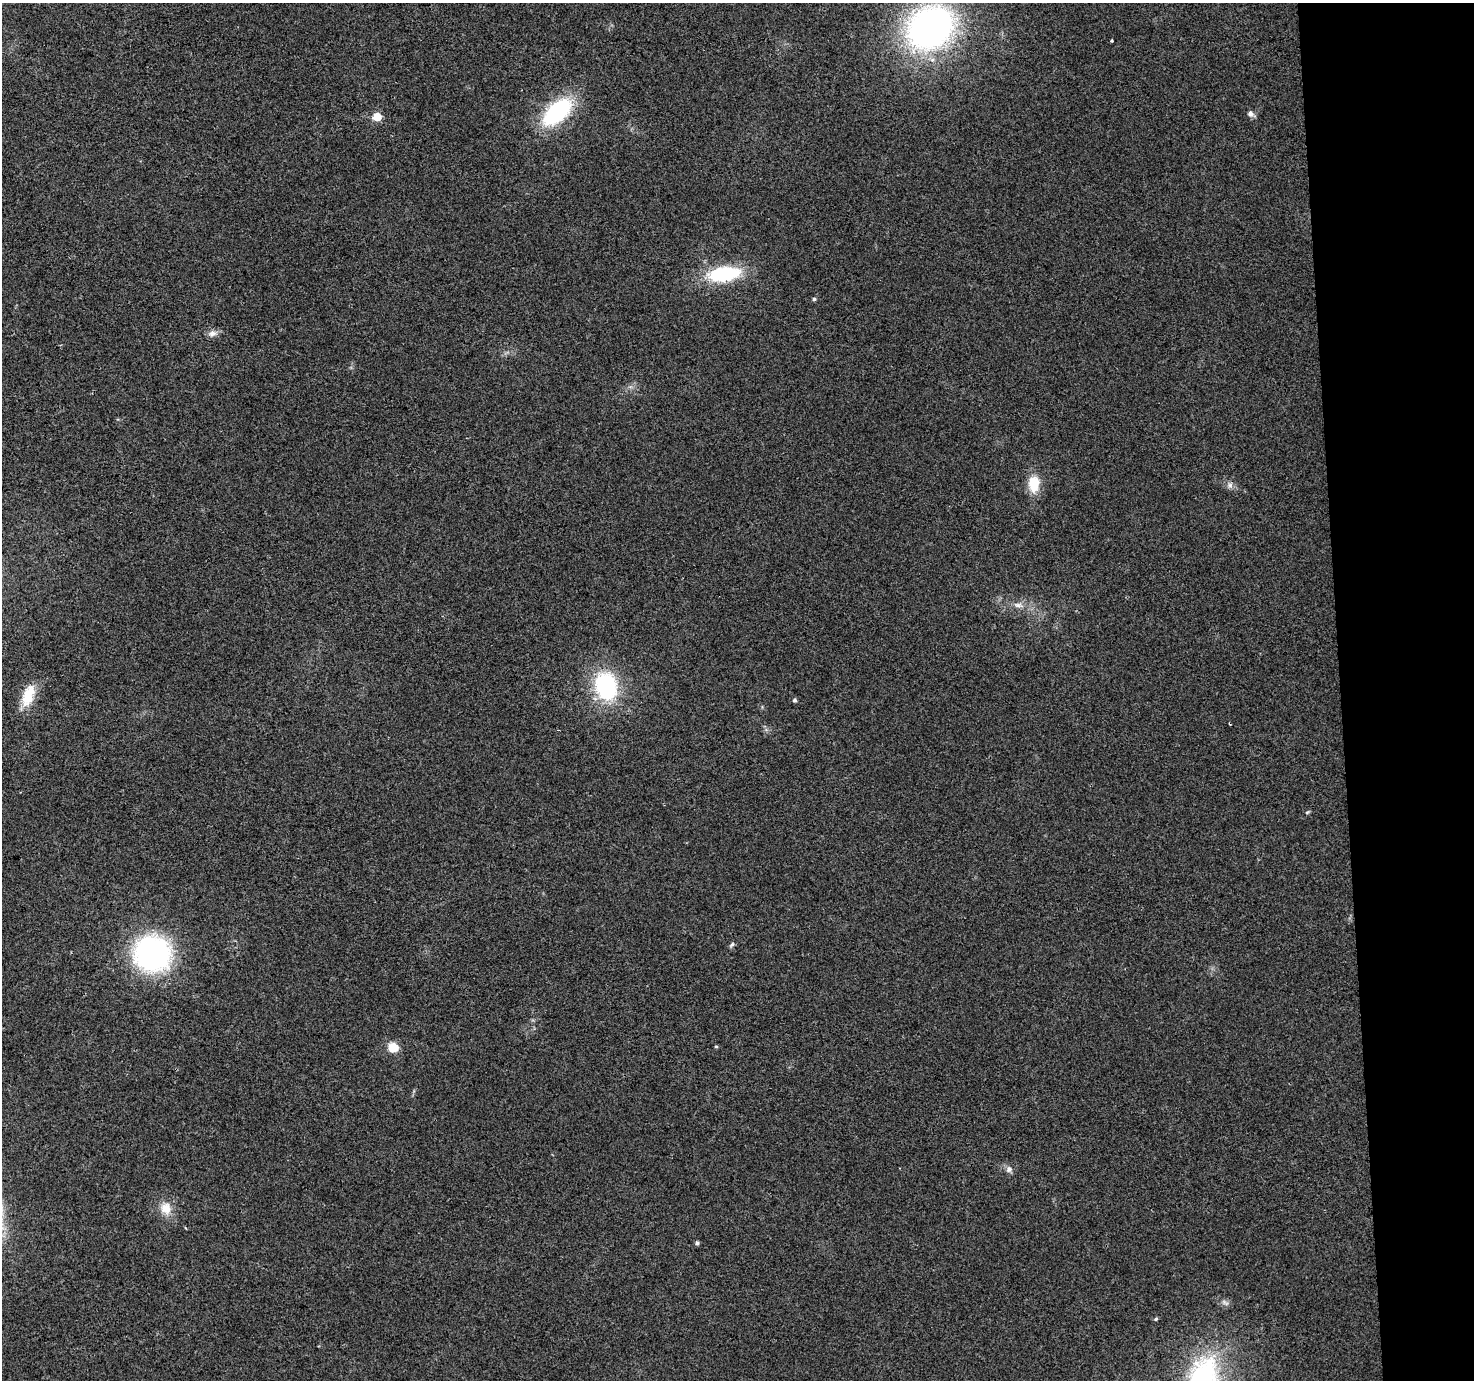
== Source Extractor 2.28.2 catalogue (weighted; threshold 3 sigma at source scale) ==
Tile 6 of 3 x 3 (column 3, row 2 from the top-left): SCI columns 2946-4417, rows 1403-2780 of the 4417 x 4158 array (HDU 1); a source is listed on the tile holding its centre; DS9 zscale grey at full resolution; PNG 1476 x 1382 px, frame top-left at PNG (2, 3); no overlay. Shown black and unused: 9% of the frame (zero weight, under 2 of 3 exposures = <1% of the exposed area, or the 3 px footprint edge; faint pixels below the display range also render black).
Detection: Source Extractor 2.28.2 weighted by HDU 2 'WHT'; one run over the whole footprint, this tile lists its part. Background 0.0484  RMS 0.0068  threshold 0.0304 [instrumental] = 3 sigma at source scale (4.5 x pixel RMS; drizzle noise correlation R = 1.50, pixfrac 1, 0.0396/0.0396 arcsec/px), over >= 5 px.
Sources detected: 25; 1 cosmic-ray / hot-pixel residue — not listed; the other 24 listed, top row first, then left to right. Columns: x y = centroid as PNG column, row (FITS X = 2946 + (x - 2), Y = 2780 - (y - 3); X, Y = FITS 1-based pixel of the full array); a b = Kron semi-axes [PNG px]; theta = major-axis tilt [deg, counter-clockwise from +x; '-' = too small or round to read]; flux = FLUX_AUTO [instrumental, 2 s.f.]
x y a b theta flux
930 27 46 38 31 250
1112 40 3 3 - 4.2
557 112 32 17 42 74
1251 114 9 7 -39 2.8
377 117 5 5 - 25
724 274 30 14 8 56
814 299 5 4 - 1.3
212 334 13 7 17 3.6
1034 483 19 12 88 16
1230 485 8 7 - 2.6
1018 605 15 6 -6 4.3
606 686 27 20 -74 71
28 695 30 14 71 16
795 700 5 4 - 1.3
1307 812 6 4 2 0.84
732 945 8 5 45 1.4
152 954 29 27 -10 170
716 1046 4 4 - 0.84
393 1047 9 9 - 11
1009 1169 9 8 - 2.8
166 1208 17 15 -66 10
697 1243 5 4 - 1.4
1156 1319 5 4 - 0.93
1203 1378 64 39 74 120
Isophote crosses this tile's border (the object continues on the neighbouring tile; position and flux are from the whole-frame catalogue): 1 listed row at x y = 1203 1378